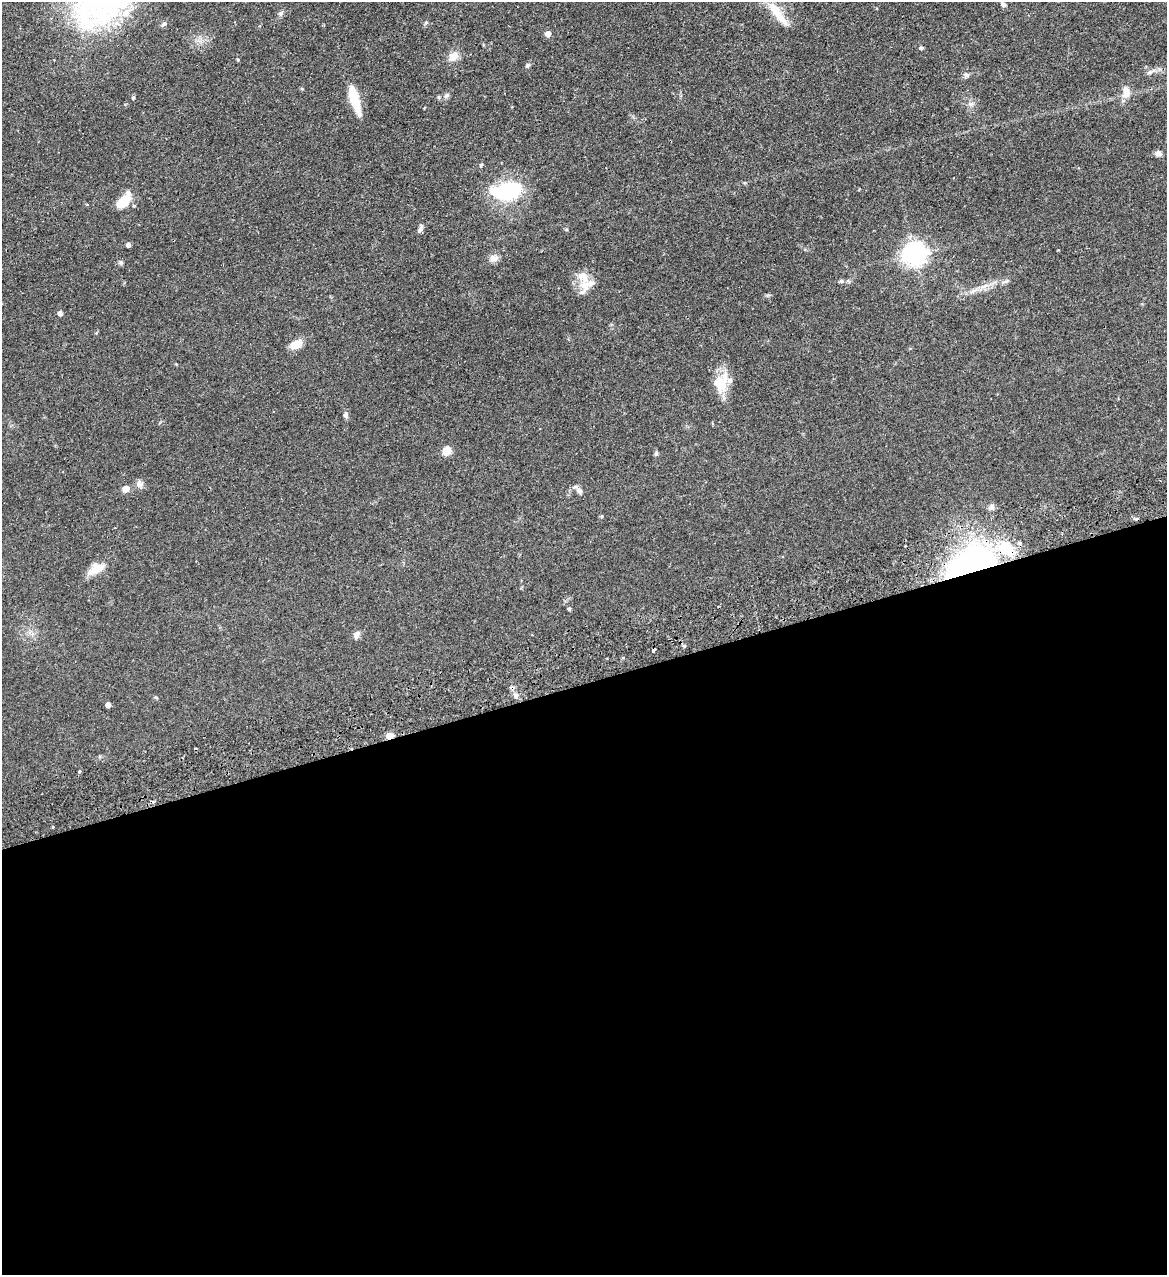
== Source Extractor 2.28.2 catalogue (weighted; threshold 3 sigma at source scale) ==
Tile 15 of 4 x 4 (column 3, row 4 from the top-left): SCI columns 2496-3660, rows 57-1329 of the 5107 x 5203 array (HDU 1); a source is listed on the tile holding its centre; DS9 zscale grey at full resolution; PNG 1169 x 1277 px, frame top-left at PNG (2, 2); no overlay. Shown black and unused: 46% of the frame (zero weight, under 2 of 3 exposures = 3% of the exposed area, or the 3 px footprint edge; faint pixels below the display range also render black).
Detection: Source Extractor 2.28.2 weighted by HDU 2 'WHT'; one run over the whole footprint, this tile lists its part. Background 0.0555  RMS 0.005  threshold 0.0226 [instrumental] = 3 sigma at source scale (4.5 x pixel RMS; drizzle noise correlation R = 1.50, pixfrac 1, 0.05/0.05 arcsec/px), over >= 5 px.
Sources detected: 60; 1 inside a brighter object's white glare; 1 cosmic-ray / hot-pixel residue — not listed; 6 inside a brighter listed object's ellipse — not listed separately; the other 52 listed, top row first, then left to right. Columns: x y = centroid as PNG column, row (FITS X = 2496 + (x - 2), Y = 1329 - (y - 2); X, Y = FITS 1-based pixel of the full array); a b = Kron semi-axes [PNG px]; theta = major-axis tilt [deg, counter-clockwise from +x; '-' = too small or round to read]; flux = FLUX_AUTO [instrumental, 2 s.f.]
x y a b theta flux
1003 4 8 5 -41 1.2
777 13 43 10 -53 9.8
426 22 5 5 - 0.65
163 24 8 5 44 0.97
548 34 5 5 - 3.9
921 48 4 4 - 1.1
453 56 12 10 44 4.3
238 60 4 3 - 0.51
527 65 8 5 50 0.97
1150 72 6 5 - 0.98
966 75 7 6 - 1.2
1126 92 15 9 88 4.7
446 95 8 5 48 1.2
133 97 5 4 - 0.77
354 99 34 9 -73 12
971 104 8 6 20 1.4
1158 153 7 6 - 1.9
481 165 6 3 46 0.52
506 191 28 19 15 35
124 201 17 8 51 11
420 229 11 5 67 1.4
128 245 4 4 - 1.8
915 254 8 7 - 360
494 258 13 8 7 2.5
121 262 7 5 -69 0.84
583 277 27 12 -56 6.4
841 281 6 5 - 0.9
985 286 7 4 19 1.3
972 292 7 4 19 1.2
60 313 4 4 - 2.2
296 344 13 8 25 6.6
722 384 33 14 74 10
346 415 8 6 -85 1.4
447 451 10 8 47 4.6
656 453 7 5 63 0.73
140 484 8 8 - 2.5
126 489 5 5 - 5.9
579 491 9 8 - 1.8
992 507 8 6 58 1.3
602 516 4 4 - 0.58
971 563 63 31 23 110
97 568 19 11 22 6.7
569 609 4 4 - 0.8
357 635 10 7 65 1.8
684 646 5 4 - 0.73
653 651 4 3 - 1.9
516 695 7 5 -67 1.3
156 697 5 3 - 0.53
108 705 4 4 - 2.5
390 736 5 4 - 9.7
80 771 3 3 - 1
52 827 3 2 - 0.64
Overlapping masked pixels (flux is a lower limit): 3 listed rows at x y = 971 563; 653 651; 390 736
Isophote crosses this tile's border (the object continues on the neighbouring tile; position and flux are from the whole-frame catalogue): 1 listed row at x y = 777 13